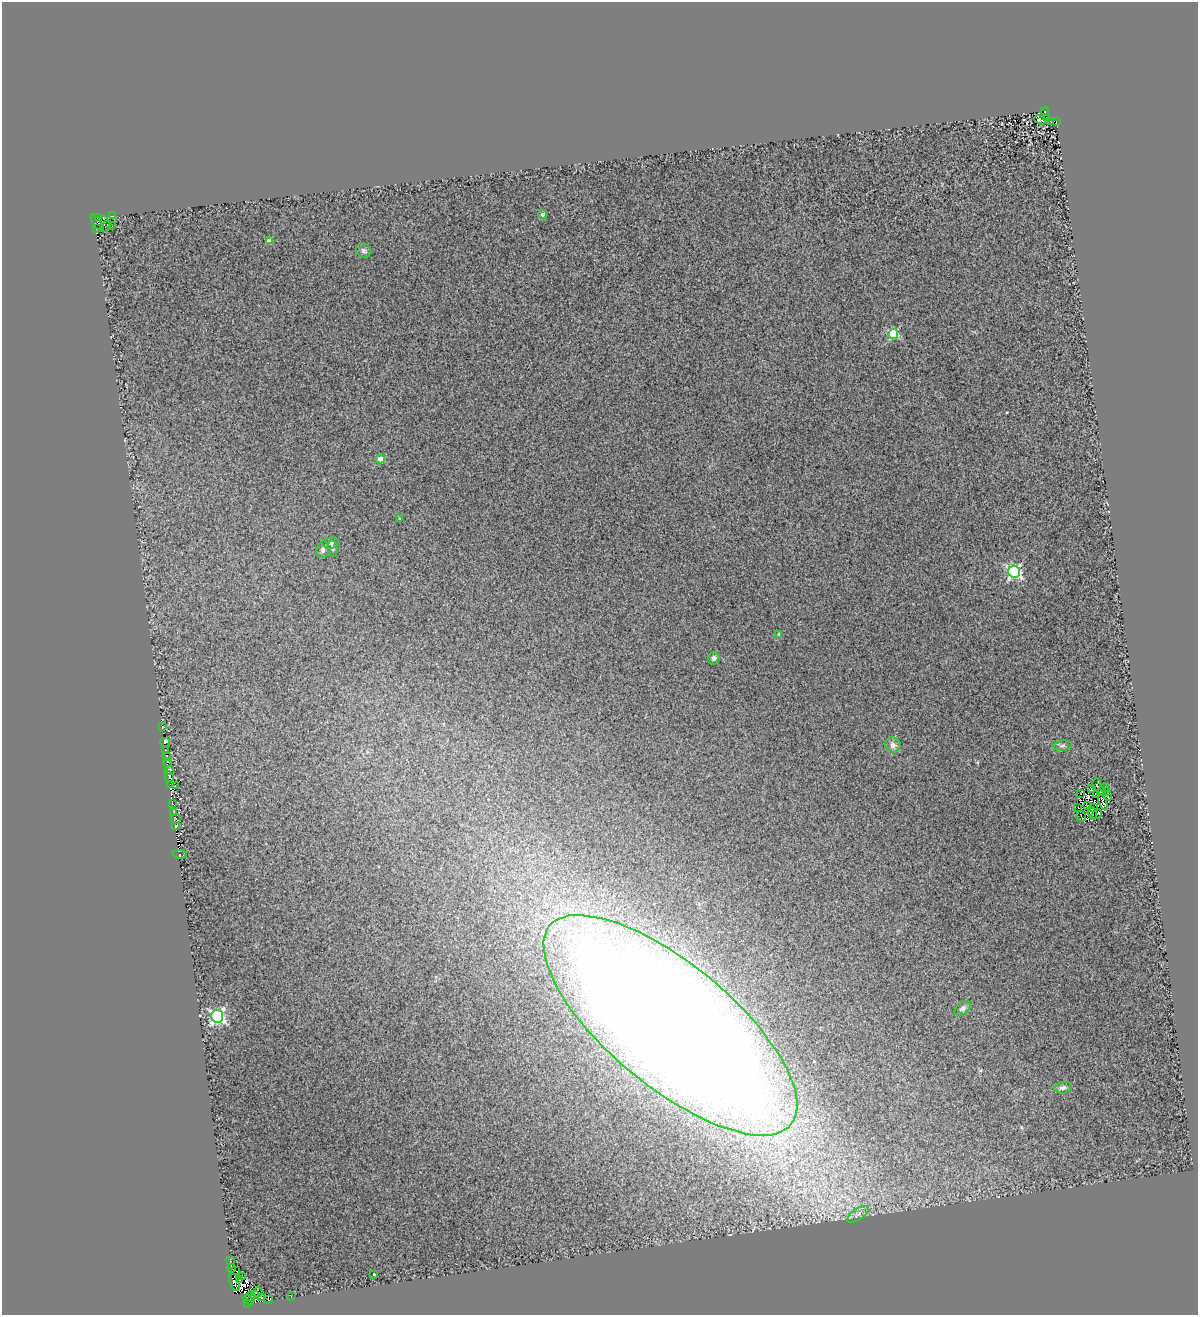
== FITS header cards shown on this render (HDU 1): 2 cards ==
NAXIS1  =                 1196
NAXIS2  =                 1313

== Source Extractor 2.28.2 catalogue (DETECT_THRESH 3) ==
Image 1196 x 1313 px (HDU 1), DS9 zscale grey, 1 PNG px = 1 image px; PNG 1200 x 1317 px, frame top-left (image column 1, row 1313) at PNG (2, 2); each listed source drawn as its Kron ellipse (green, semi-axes under 4 px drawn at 4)
Background 1.42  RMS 1.7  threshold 5.02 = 3 sigma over >= 5 px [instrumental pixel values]
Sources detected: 90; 15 with non-positive FLUX_AUTO (blend fragments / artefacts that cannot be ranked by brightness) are neither listed nor drawn; the other 75 listed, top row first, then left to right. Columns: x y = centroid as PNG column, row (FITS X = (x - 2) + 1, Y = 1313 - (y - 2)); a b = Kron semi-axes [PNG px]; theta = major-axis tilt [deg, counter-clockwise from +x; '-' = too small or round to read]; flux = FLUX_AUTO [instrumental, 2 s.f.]
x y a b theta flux
1045 112 4 3 - 670
1046 117 2 2 - 73
1040 120 6 3 -23 160
1056 121 3 2 - 650
1051 122 4 3 - 330
543 214 4 4 - 370
113 216 3 2 - 200
98 218 2 2 - 440
104 219 3 2 - 280
97 223 9 3 -55 110
106 226 5 3 - 40
112 226 2 2 - 160
97 229 3 3 - 2900
269 241 4 4 - 1400
364 251 8 7 - 350
893 334 5 5 - 6600
380 459 4 4 - 1800
399 518 3 3 - 89
331 543 8 5 1 270
333 548 8 4 -81 200
323 550 8 6 78 350
1014 572 6 6 - 22000
779 634 4 3 - 240
714 658 6 5 - 320
162 726 2 2 - 150
165 742 5 4 - 4100
893 745 8 7 - 540
1062 746 9 5 8 260
165 751 4 3 - 4000
167 756 5 3 - 620
167 763 4 3 - 2300
169 770 5 3 - 4800
169 777 6 3 -63 8500
1097 784 6 3 -85 30
170 785 3 2 - 430
175 785 3 2 - 330
1091 788 3 2 - 95
1105 788 4 2 - 80
1101 791 4 2 - 130
1106 791 2 2 - 70
1080 793 3 2 - 50
1097 795 3 2 - 71
1108 796 4 2 - 100
1103 802 8 4 -71 210
172 803 3 2 - 1300
1088 806 3 2 - 82
1078 807 3 2 - 94
1093 808 3 2 - 130
173 813 3 2 - 440
1092 814 6 2 -71 21
1097 814 5 2 - 160
1081 816 5 2 - 130
176 819 5 4 - 2000
176 826 4 3 - 2300
179 854 7 2 -10 160
963 1008 9 5 37 350
217 1016 6 6 - 29000
670 1025 156 61 -40 400000
1063 1088 8 6 9 400
858 1214 12 5 35 510
230 1261 3 3 - 310
232 1268 4 3 - 1200
236 1271 4 2 - 1700
374 1274 3 3 - 150
243 1277 3 2 - 710
239 1279 3 2 - 340
234 1282 9 4 -72 1200
258 1292 4 2 - 2000
255 1295 2 2 - 110
291 1296 2 2 - 70
250 1298 7 3 -83 780
261 1298 3 2 - 610
248 1299 5 2 - 520
268 1300 4 3 - 5000
248 1304 3 2 - 500
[15 non-positive-flux detections neither listed nor drawn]